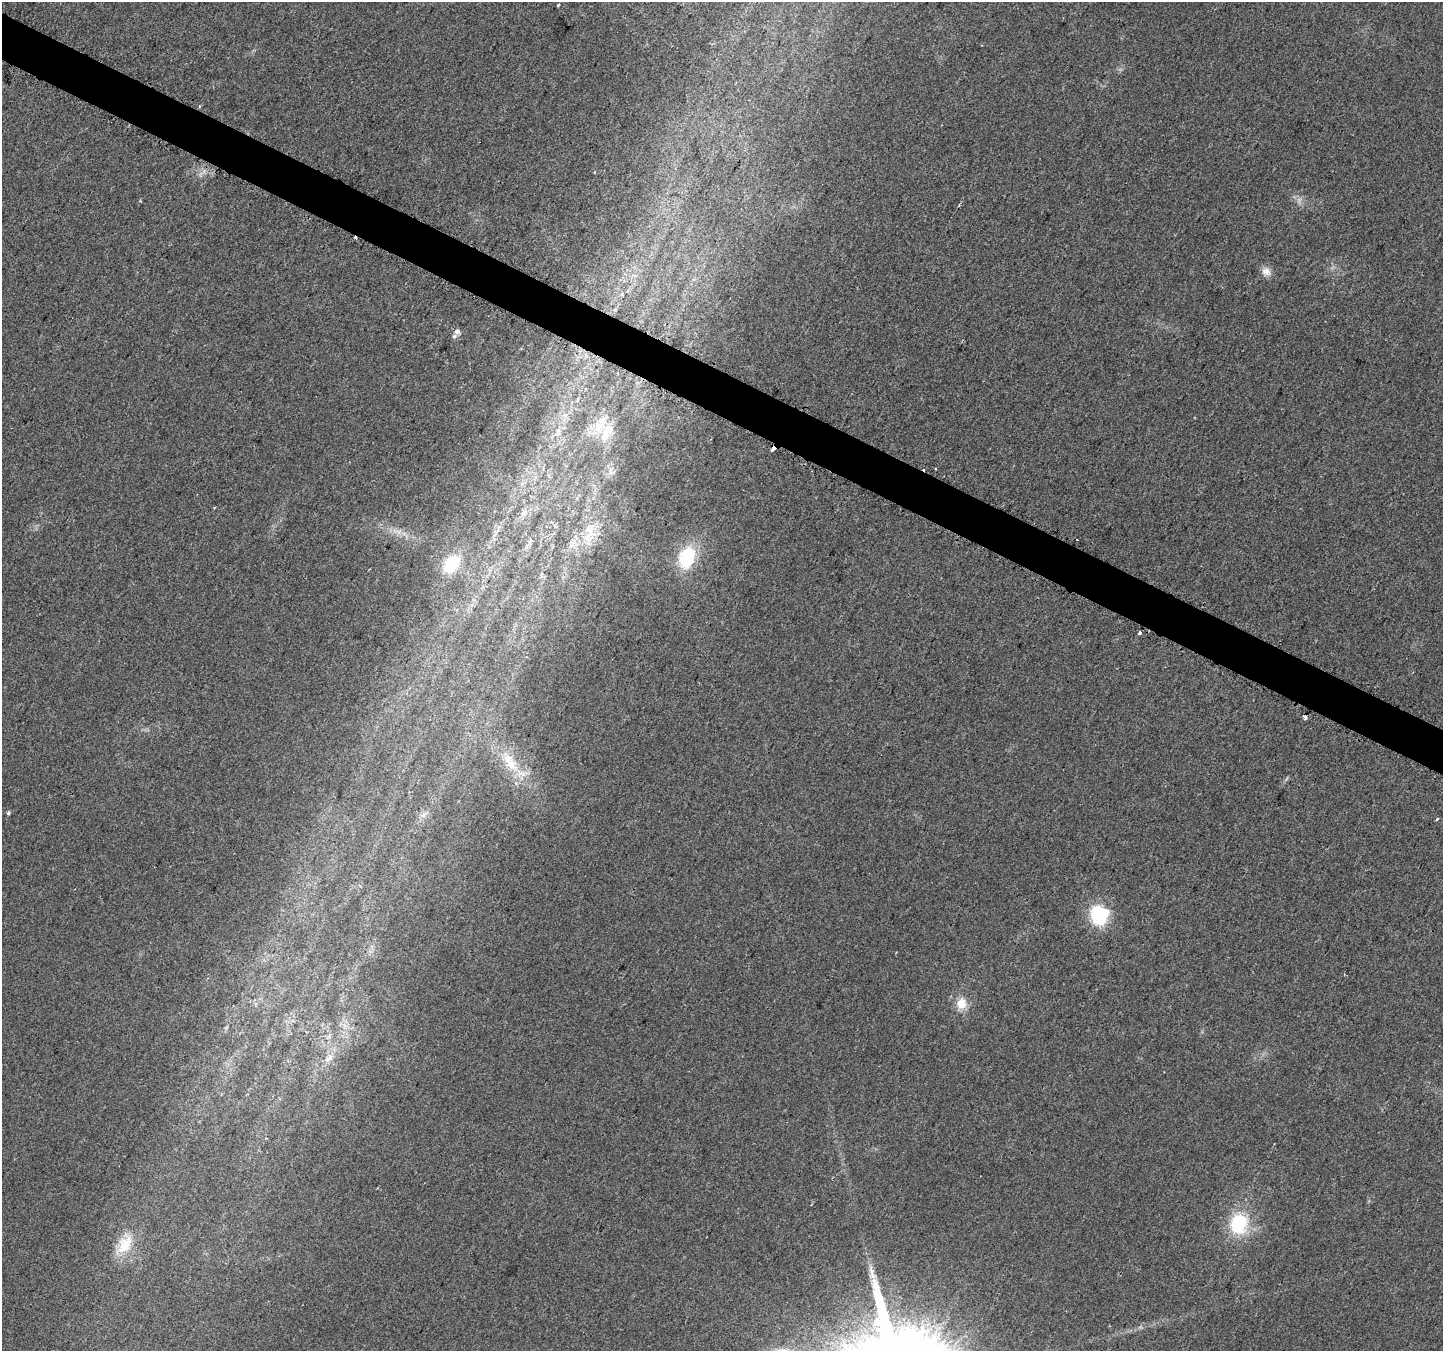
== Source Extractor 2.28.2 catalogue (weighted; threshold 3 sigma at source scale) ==
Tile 11 of 4 x 4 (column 3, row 3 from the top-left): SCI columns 2911-4351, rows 1631-2979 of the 5805 x 5898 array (HDU 1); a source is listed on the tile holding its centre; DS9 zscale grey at full resolution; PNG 1445 x 1353 px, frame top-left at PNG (2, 2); no overlay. Shown black and unused: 3% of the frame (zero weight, under 2 of 3 exposures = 2% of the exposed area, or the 3 px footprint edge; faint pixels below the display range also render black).
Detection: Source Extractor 2.28.2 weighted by HDU 2 'WHT'; one run over the whole footprint, this tile lists its part. Background 0.033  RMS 0.0071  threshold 0.0318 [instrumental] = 3 sigma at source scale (4.5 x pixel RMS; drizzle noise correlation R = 1.50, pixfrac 1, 0.0396/0.0396 arcsec/px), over >= 5 px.
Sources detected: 31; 4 cosmic-ray / hot-pixel residue — not listed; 2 inside a brighter listed object's ellipse — not listed separately; the other 25 listed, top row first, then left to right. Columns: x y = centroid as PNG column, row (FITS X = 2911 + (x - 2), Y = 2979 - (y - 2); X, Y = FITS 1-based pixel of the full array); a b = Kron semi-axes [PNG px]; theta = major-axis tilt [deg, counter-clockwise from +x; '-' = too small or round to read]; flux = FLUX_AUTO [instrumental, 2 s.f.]
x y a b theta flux
558 5 4 3 - 0.68
200 107 3 3 - 1.5
1266 271 13 11 -34 4.9
622 294 6 5 - 1.6
457 331 4 4 - 4.5
454 336 8 6 35 1.8
606 432 29 13 69 14
773 449 4 3 - 12
523 513 7 4 71 1.9
590 531 31 17 -82 18
496 533 20 4 57 3.8
687 557 24 16 69 37
451 563 18 12 51 28
1140 633 4 3 - 5
1305 717 5 3 - 2.3
512 765 23 15 -49 18
8 813 4 4 - 1
423 815 8 5 35 2.2
1437 819 3 2 - 1.9
1101 914 14 12 23 62
961 1003 14 12 76 10
329 1058 15 7 37 5.1
1239 1224 24 20 77 40
125 1244 32 18 64 20
872 1274 21 7 -72 6.6
Overlapping masked pixels (flux is a lower limit): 1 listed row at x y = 773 449